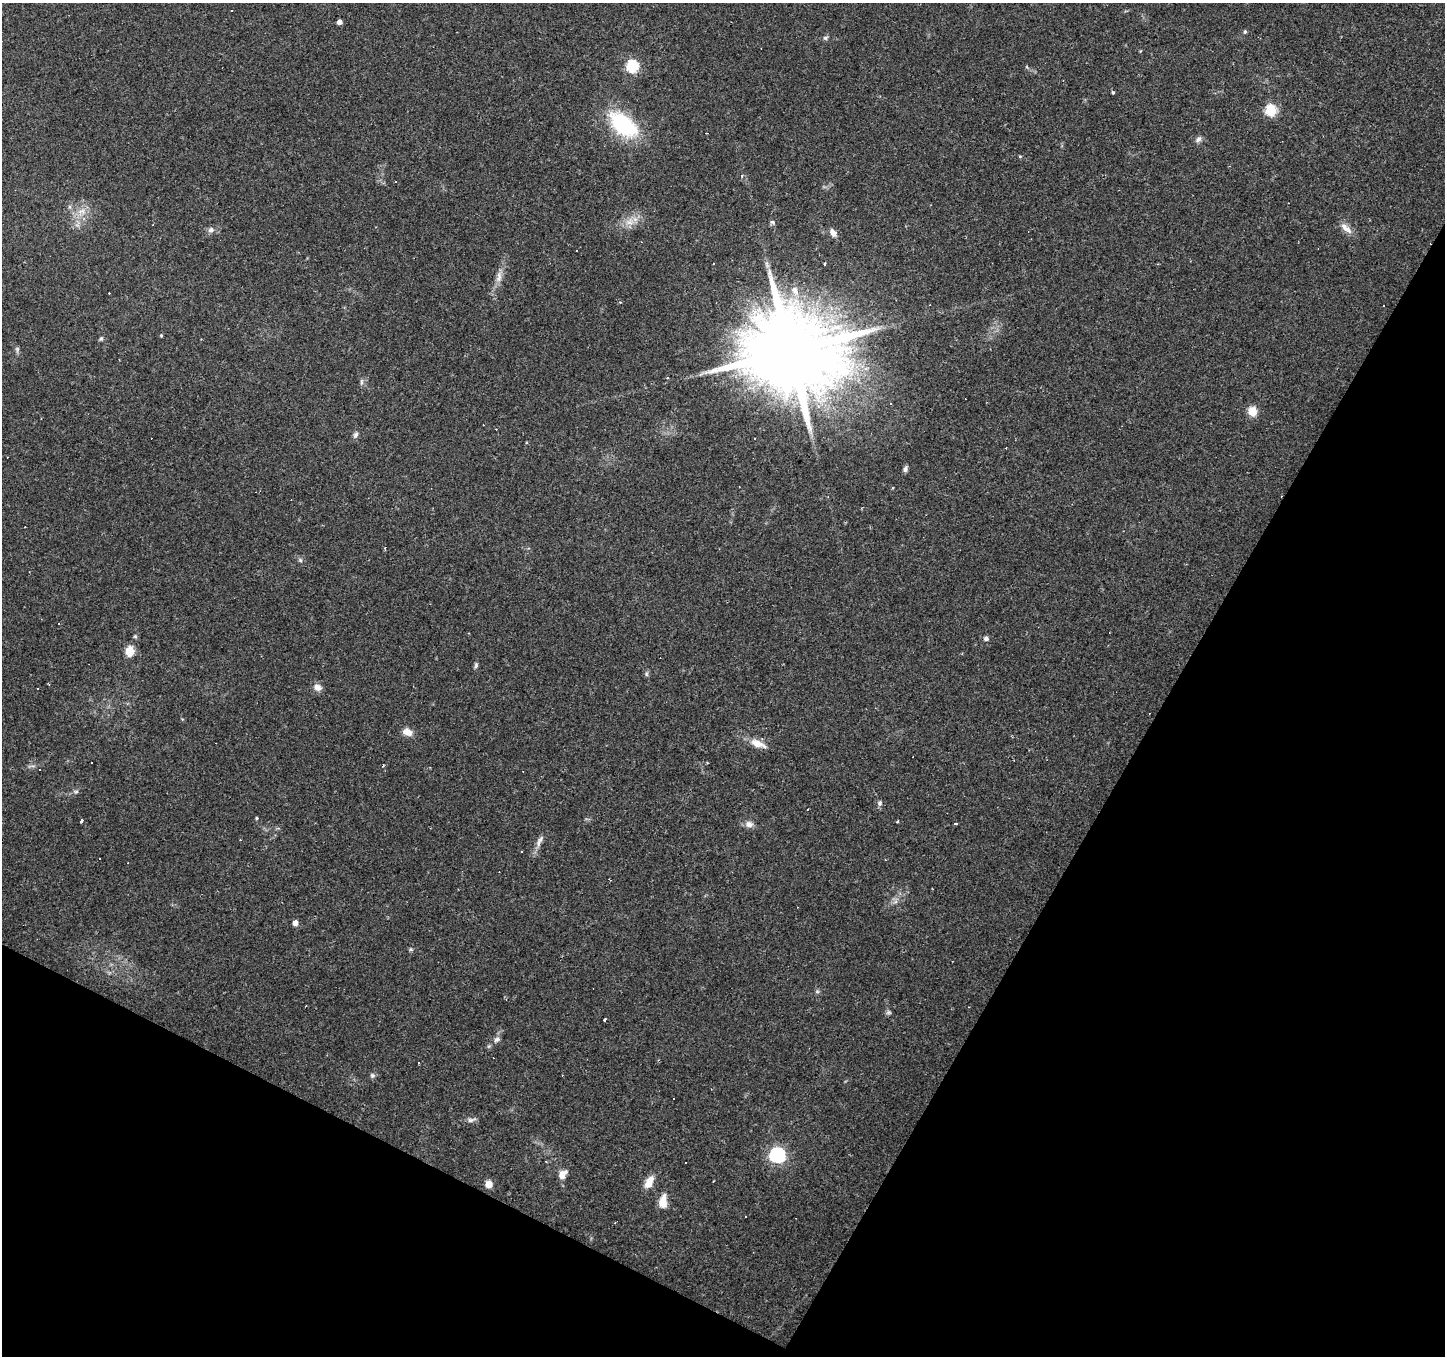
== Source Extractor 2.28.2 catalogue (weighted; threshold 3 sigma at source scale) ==
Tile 15 of 4 x 4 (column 3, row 4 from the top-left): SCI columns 2888-4330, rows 193-1546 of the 5776 x 5869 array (HDU 1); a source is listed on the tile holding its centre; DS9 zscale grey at full resolution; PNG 1447 x 1358 px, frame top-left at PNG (2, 3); no overlay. Shown black and unused: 28% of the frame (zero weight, under 2 of 3 exposures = <1% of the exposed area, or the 3 px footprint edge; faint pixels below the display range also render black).
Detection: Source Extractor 2.28.2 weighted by HDU 2 'WHT'; one run over the whole footprint, this tile lists its part. Background 0.0537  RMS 0.0043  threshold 0.0192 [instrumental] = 3 sigma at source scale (4.5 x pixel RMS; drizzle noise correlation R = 1.50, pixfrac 1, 0.0396/0.0396 arcsec/px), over >= 5 px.
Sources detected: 103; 29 cosmic-ray / hot-pixel residue — not listed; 1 inside a brighter listed object's ellipse — not listed separately; the other 73 listed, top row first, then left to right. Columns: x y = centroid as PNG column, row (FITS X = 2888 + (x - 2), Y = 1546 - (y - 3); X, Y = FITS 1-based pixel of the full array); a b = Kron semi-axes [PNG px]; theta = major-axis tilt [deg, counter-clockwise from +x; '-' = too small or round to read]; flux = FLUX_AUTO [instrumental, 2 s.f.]
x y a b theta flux
339 22 4 4 - 2.5
1245 32 6 4 89 0.63
825 38 7 5 14 0.91
632 66 6 6 - 48
1027 67 6 3 -72 0.48
1113 92 4 4 - 0.79
1270 110 6 6 - 36
623 125 27 15 -41 43
1198 139 10 6 39 1.4
1020 156 4 4 - 0.44
742 176 4 4 - 0.92
395 182 3 2 - 0.32
82 211 14 8 -3 3.9
630 222 15 10 10 4.7
772 222 7 5 -17 0.9
1344 226 14 9 -55 3
211 230 8 7 - 1.5
833 233 10 7 -58 2.3
576 251 2 2 - 0.33
713 263 3 2 - 0.46
767 264 10 5 -69 1.4
825 264 3 3 - 0.47
499 277 18 7 79 3.5
795 291 15 8 -66 3.6
161 336 4 3 - 0.47
101 339 6 5 - 0.79
17 349 8 6 -79 0.94
790 351 26 22 46 9000
701 374 12 3 31 0.99
667 378 3 3 - 1.1
361 382 10 4 85 0.92
891 404 3 3 - 0.75
1252 411 5 5 - 16
355 435 10 6 62 1.3
905 469 7 5 69 1.4
300 560 6 5 - 0.82
135 636 5 5 - 0.6
986 638 6 5 - 1.4
130 651 5 5 - 20
476 665 8 5 80 0.9
646 674 6 5 - 0.78
317 687 11 8 -21 2.6
37 689 3 2 - 0.53
407 732 11 8 -29 3.8
758 744 21 9 -21 5.3
383 766 5 4 - 0.47
76 792 6 4 1 0.75
880 803 8 6 -83 1.2
257 818 4 3 - 0.46
81 821 4 3 - 2.1
897 822 3 3 - 1
749 824 10 8 -14 2.5
956 824 3 3 - 1.1
539 841 20 6 66 2.6
521 851 3 2 - 0.52
100 858 3 3 - 0.6
895 902 7 4 18 1.2
295 923 5 5 - 2.9
411 949 6 5 - 0.64
817 991 6 5 - 0.8
889 1012 8 6 0 0.86
605 1020 3 3 - 1.2
497 1040 9 7 18 1.5
419 1063 3 3 - 1.3
372 1075 7 6 - 1
673 1098 3 2 - 0.31
471 1120 12 5 10 1.6
777 1155 7 7 - 120
546 1161 4 3 - 0.36
562 1174 10 7 57 4
649 1182 15 8 64 5.4
489 1184 5 5 - 8.1
663 1202 14 8 85 5.4